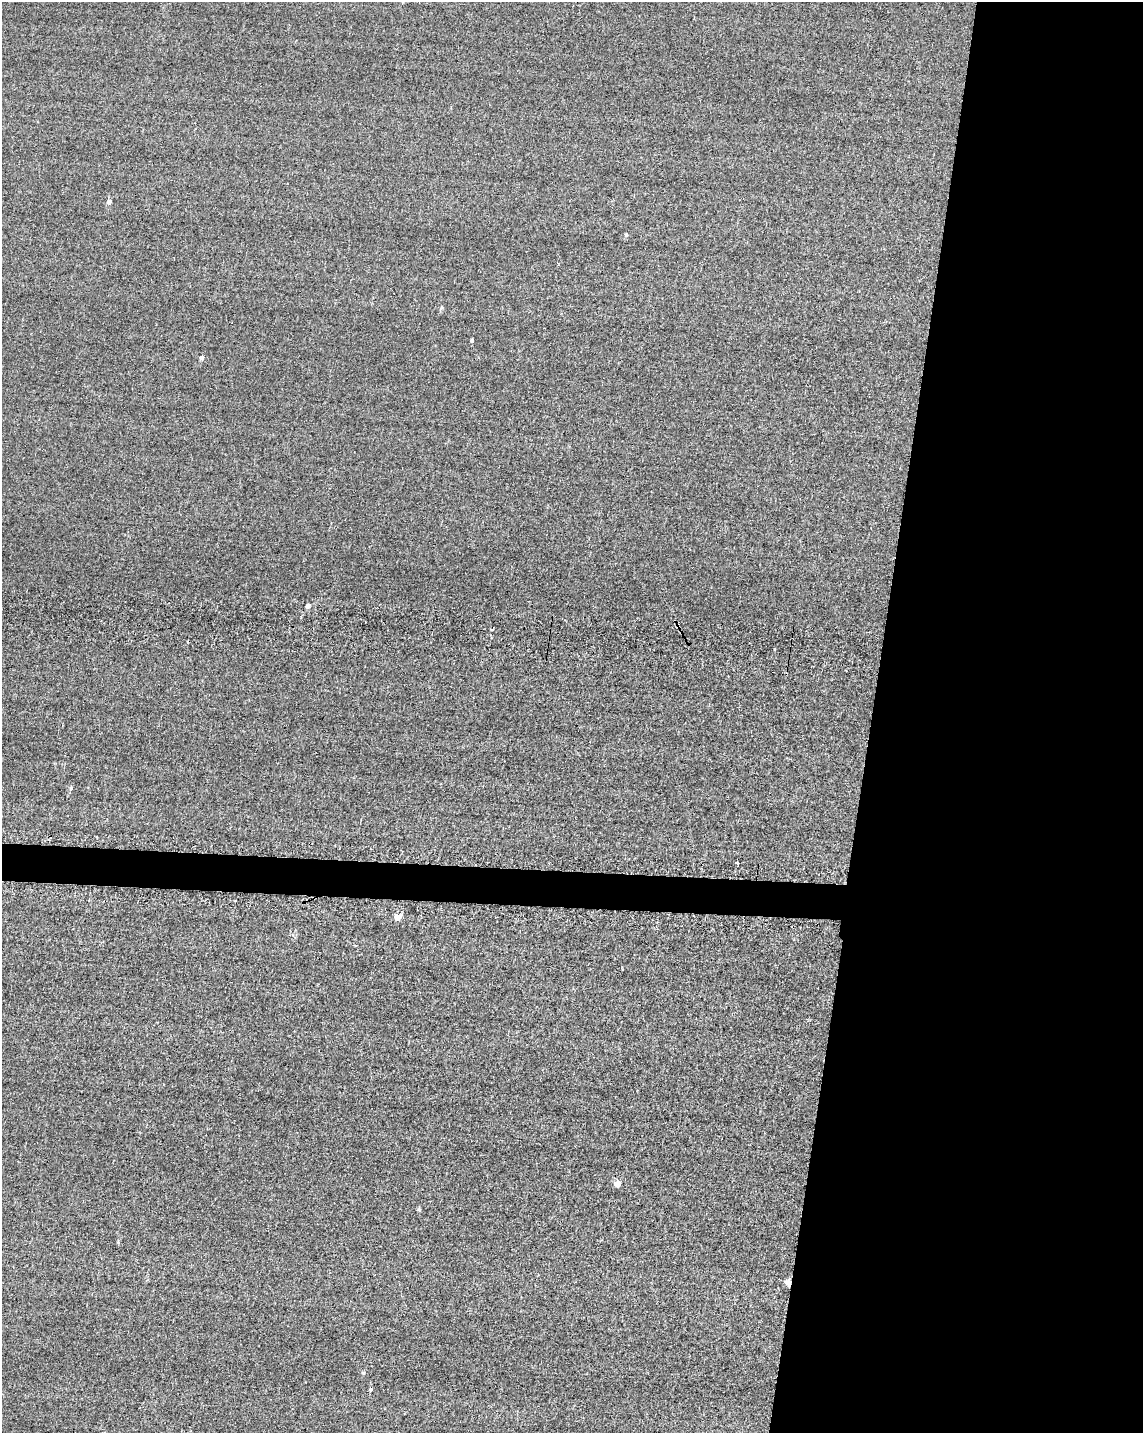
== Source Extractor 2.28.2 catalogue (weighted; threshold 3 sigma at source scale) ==
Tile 8 of 4 x 3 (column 4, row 2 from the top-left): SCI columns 3451-4591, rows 1677-3107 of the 4849 x 4881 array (HDU 1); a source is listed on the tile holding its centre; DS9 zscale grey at full resolution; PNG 1145 x 1435 px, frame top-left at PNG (2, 2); no overlay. Shown black and unused: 26% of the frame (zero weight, under 2 of 3 exposures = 12% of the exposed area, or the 3 px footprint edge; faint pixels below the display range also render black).
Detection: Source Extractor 2.28.2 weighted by HDU 2 'WHT'; one run over the whole footprint, this tile lists its part. Background -0.229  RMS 3.4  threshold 15.2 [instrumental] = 3 sigma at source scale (4.5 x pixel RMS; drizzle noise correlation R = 1.50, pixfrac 1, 0.05/0.05 arcsec/px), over >= 5 px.
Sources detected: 16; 2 cosmic-ray / hot-pixel residue — not listed; the other 14 listed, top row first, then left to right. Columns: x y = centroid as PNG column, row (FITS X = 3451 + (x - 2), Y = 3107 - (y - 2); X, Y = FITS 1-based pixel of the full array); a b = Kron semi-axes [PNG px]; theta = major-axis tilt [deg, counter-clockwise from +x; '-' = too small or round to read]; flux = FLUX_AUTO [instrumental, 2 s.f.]
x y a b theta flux
109 201 6 4 55 1200
626 234 4 4 - 730
442 307 6 3 71 390
472 340 3 3 - 550
202 357 5 4 - 1400
307 606 4 3 - 3800
71 788 5 4 - 410
737 863 3 3 - 1500
398 917 6 5 - 3500
617 1184 5 5 - 4000
419 1209 5 4 - 480
788 1282 5 5 - 3100
363 1373 5 4 - 430
371 1389 4 3 - 620
Overlapping masked pixels (flux is a lower limit): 1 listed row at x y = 788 1282